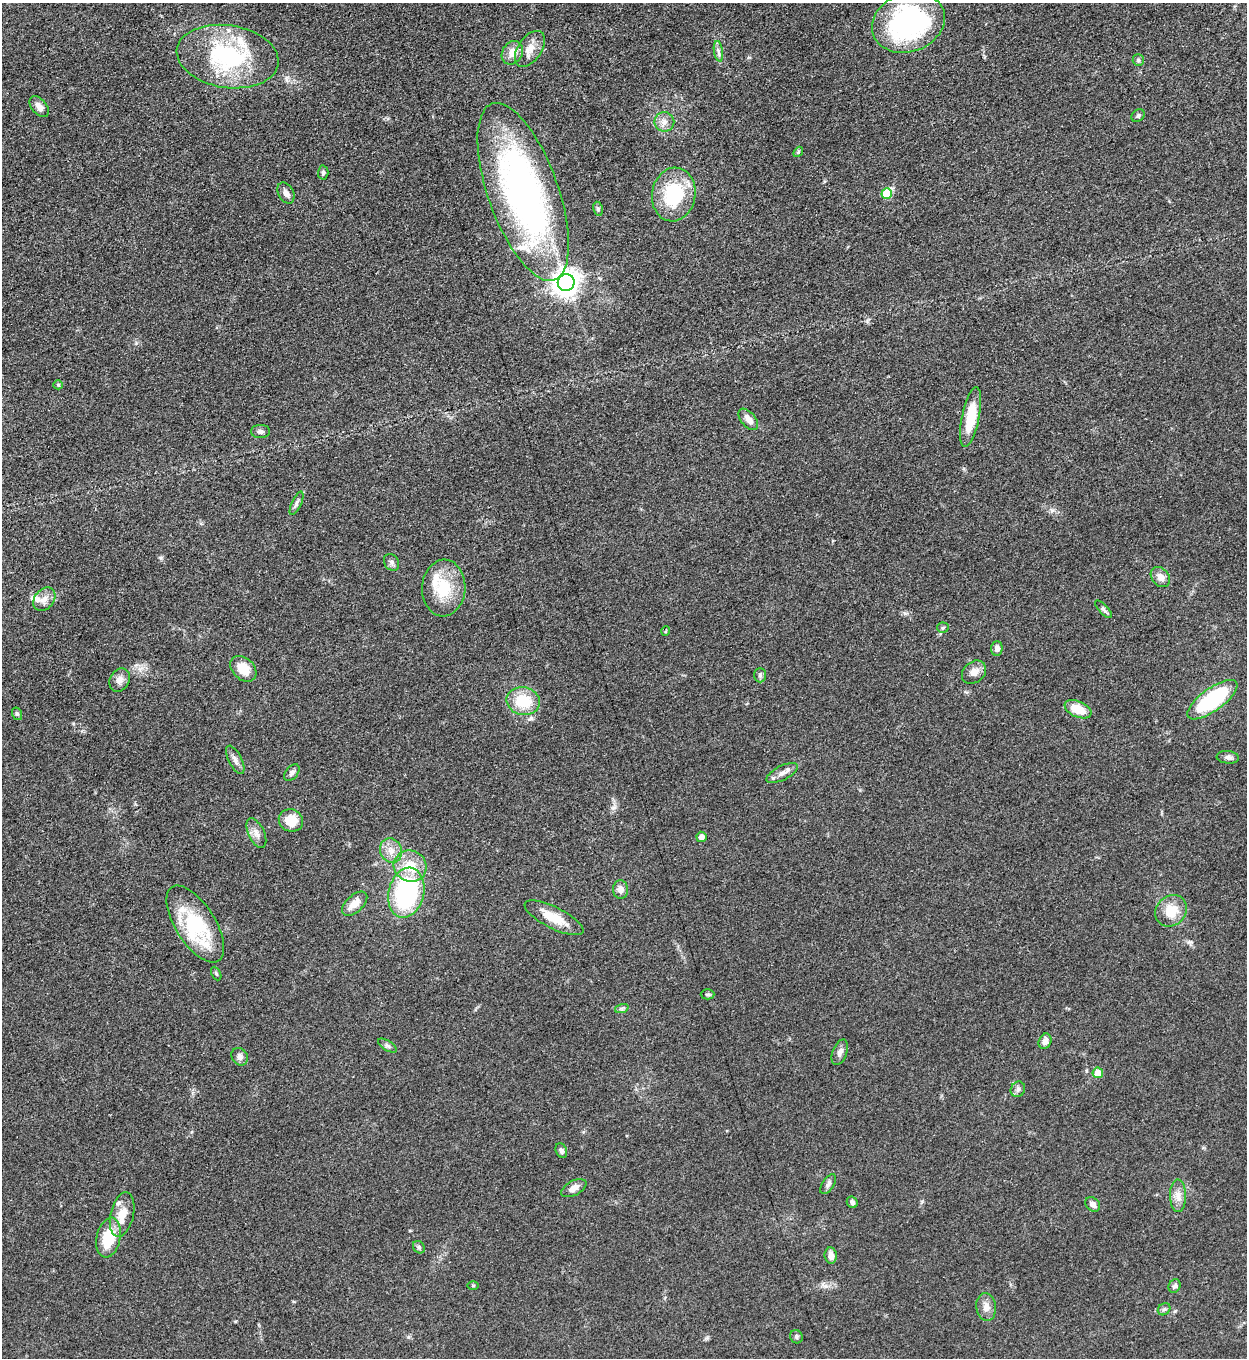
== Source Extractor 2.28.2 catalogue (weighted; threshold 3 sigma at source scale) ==
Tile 11 of 4 x 4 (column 3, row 3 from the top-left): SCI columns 2779-4023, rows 1366-2721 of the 5427 x 5438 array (HDU 1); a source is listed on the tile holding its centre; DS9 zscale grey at full resolution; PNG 1249 x 1360 px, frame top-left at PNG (2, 3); each listed source drawn as its Kron ellipse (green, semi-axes under 4 px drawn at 4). Nothing masked; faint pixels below the display range render black.
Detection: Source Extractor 2.28.2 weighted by HDU 2 'WHT'; one run over the whole footprint, this tile lists its part. Background 0.0634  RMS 0.0057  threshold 0.0255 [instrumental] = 3 sigma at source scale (4.5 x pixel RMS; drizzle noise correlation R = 1.50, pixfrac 1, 0.05/0.05 arcsec/px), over >= 5 px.
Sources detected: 83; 1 inside a brighter object's white glare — neither listed nor drawn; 5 inside a brighter listed object's ellipse — not listed separately; the other 77 listed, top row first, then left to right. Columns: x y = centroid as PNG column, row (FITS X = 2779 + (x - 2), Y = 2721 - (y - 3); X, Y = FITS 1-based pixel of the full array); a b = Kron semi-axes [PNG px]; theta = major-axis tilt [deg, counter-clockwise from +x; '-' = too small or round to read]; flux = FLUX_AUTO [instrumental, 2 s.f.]
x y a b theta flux
908 23 37 29 20 100
530 49 20 11 56 6.7
718 51 10 4 -82 2
512 53 12 10 59 6
228 57 51 31 -8 67
1138 60 6 5 - 1.2
39 107 12 7 -50 4
1138 116 7 5 42 1.3
664 122 10 9 - 3.8
798 152 5 4 - 0.71
323 172 7 5 88 1.2
523 192 93 35 -70 220
286 193 11 7 -62 2.9
887 193 5 5 - 19
674 194 27 21 81 37
598 209 7 5 -80 1.1
566 283 8 8 - 610
58 385 5 4 - 0.77
971 417 30 8 79 17
748 419 12 7 -50 4.6
260 431 9 6 -1 1.8
297 503 13 5 65 1.7
392 562 9 7 -55 1.7
1160 577 11 8 -50 4.6
444 588 28 21 87 22
44 599 13 9 50 4.6
1103 609 11 4 -47 1.6
943 628 5 5 - 0.91
666 631 5 3 - 0.51
997 648 7 5 87 2.3
243 669 15 10 -43 11
974 672 13 10 40 4.6
760 675 7 6 - 1.4
120 680 12 9 62 3.6
1212 700 30 11 36 56
523 701 17 14 -13 20
1078 709 14 8 -24 12
17 714 6 5 - 1.1
1228 757 11 6 -5 2
235 760 15 6 -63 2.8
292 773 9 6 50 1.9
782 773 17 7 26 3.9
291 820 12 11 - 11
256 833 16 8 -64 3.8
701 837 5 5 - 3.4
391 851 12 10 -64 5.5
410 866 16 15 - 15
621 890 9 7 -87 3.6
406 893 25 17 77 80
355 904 15 8 42 6.6
1171 911 17 14 46 12
554 918 32 10 -27 13
195 924 44 19 -58 43
216 974 7 4 -63 0.96
708 994 7 5 0 1
622 1008 7 4 19 1.1
1045 1041 8 6 69 3.4
387 1046 10 5 -31 1.5
840 1052 13 7 69 2.8
240 1057 9 7 -58 2.6
1098 1073 5 5 - 7.9
1018 1089 8 7 - 1.9
561 1150 7 5 -66 1.5
828 1184 11 6 57 2
574 1188 14 7 28 4
1178 1196 16 8 -89 4.8
852 1202 6 5 - 1.6
1093 1204 8 6 -42 2.4
122 1215 22 11 77 9.9
108 1238 20 12 78 19
419 1247 7 5 -48 1.2
831 1255 8 6 -84 4
473 1285 6 4 0 0.66
1174 1286 7 5 64 1.6
986 1307 14 10 -83 4.3
1164 1309 7 5 41 1.1
796 1337 7 6 - 1.4
Unlisted compact peaks at least as high as the median listed source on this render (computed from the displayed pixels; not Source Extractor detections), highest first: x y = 161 558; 613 808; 1189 942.